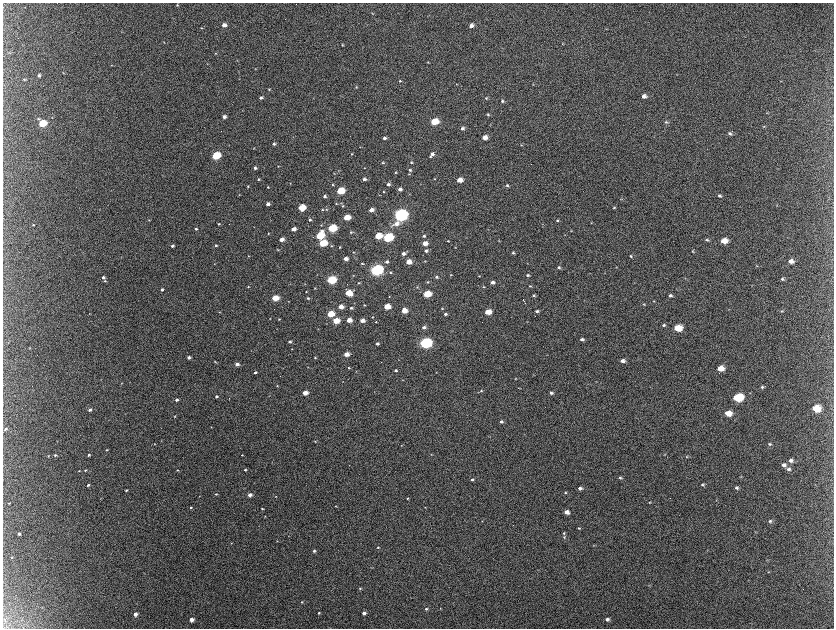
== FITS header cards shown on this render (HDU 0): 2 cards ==
NAXIS1  =                 1663 / length of data axis 1
NAXIS2  =                 1252 / length of data axis 2

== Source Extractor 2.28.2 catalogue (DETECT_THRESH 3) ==
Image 1663 x 1252 px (HDU 0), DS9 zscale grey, zoomed out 1/2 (1 PNG px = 2 x 2 image px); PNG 836 x 630 px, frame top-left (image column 2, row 1251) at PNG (3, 3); no overlay
Background 2170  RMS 33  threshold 98.1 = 3 sigma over >= 5 px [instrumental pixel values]
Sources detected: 311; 10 cannot appear on this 1/2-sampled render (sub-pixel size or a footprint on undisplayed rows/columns) and are not listed; the other 301 listed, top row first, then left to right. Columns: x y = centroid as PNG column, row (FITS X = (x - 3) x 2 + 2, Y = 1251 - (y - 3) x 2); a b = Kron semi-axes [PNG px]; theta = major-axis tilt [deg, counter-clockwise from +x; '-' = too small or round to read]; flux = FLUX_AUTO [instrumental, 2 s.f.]
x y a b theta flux
177 5 3 3 - 4.5e+03
372 13 3 2 - 3.3e+03
224 25 4 3 - 3.9e+04
471 26 4 4 - 3.1e+04
201 28 3 3 - 5.3e+03
606 29 3 3 - 3.3e+03
563 44 3 2 - 3.4e+03
342 45 3 2 - 4.5e+03
9 53 4 3 - 4.8e+03
215 53 4 3 - 5.3e+03
237 60 2 2 - 2.6e+03
428 62 3 2 - 3.8e+03
207 64 3 2 - 2.7e+03
111 65 3 2 - 3.0e+03
255 68 3 2 - 2.9e+03
63 73 3 2 - 2.9e+03
39 75 4 3 - 1.3e+04
24 79 4 3 - 5.5e+03
400 81 3 3 - 6.6e+03
456 84 3 2 - 3.4e+03
532 84 3 3 - 3.4e+03
356 87 3 3 - 6.4e+03
269 89 3 3 - 5.8e+03
644 96 5 4 - 3.4e+04
343 97 2 2 - 2.4e+03
261 98 3 3 - 1.4e+04
486 98 4 3 - 6.6e+03
502 101 4 4 - 1.1e+04
767 113 4 3 - 4.8e+03
488 115 3 3 - 6.7e+03
224 117 4 3 - 2.6e+04
38 119 4 4 - 9.0e+03
434 122 5 4 - 2.2e+05
666 122 5 4 - 9.7e+03
42 123 4 4 - 3.3e+05
490 125 3 2 - 3.4e+03
764 126 4 4 - 6.1e+03
462 128 4 4 - 1.7e+04
730 133 5 4 - 1.3e+04
484 137 4 4 - 5.6e+04
384 138 4 3 - 2.0e+04
274 144 4 3 - 1.2e+04
229 145 3 2 - 1.8e+03
521 145 4 3 - 5.1e+03
359 147 3 2 - 2.5e+03
254 148 3 2 - 2.8e+03
352 154 3 3 - 5.7e+03
432 154 4 4 - 2.2e+04
216 156 5 4 - 4.5e+05
430 156 3 3 - 6.7e+03
411 162 4 4 - 8.9e+03
383 163 3 3 - 7.0e+03
278 166 3 2 - 3.5e+03
255 168 3 3 - 1.6e+04
364 168 3 2 - 3.2e+03
338 170 3 2 - 3.0e+03
410 170 4 3 - 1.2e+04
396 172 4 3 - 6.7e+03
334 173 4 2 - 3.0e+03
409 174 3 3 - 4.4e+03
258 179 3 3 - 7.1e+03
364 179 4 3 - 2.0e+04
435 179 3 2 - 3.9e+03
459 180 4 3 - 8.5e+04
290 183 3 2 - 2.9e+03
388 184 4 3 - 1.6e+04
333 185 3 2 - 4.8e+03
507 185 4 3 - 1.0e+04
248 186 3 3 - 5.4e+03
268 187 3 3 - 5.3e+03
400 189 4 3 - 2.6e+04
340 191 5 3 - 3.1e+05
383 192 3 2 - 4.0e+03
239 195 3 2 - 3.5e+03
325 196 4 3 - 1.4e+04
719 196 4 3 - 1.3e+04
621 199 4 3 - 6.4e+03
336 203 3 2 - 4.3e+03
340 203 3 2 - 3.4e+03
268 204 3 3 - 3.2e+04
777 205 4 3 - 4.1e+03
343 206 3 3 - 4.4e+03
302 208 4 4 - 2.2e+05
614 208 4 4 - 7.5e+03
326 209 4 3 - 6.7e+03
322 210 3 3 - 6.4e+03
371 210 4 3 - 4.2e+04
401 215 6 4 12 2.4e+06
346 217 4 3 - 1.7e+05
149 220 3 2 - 3.2e+03
310 220 4 4 - 1.2e+04
557 220 4 3 - 7.0e+03
591 223 4 2 - 3.0e+03
219 224 3 3 - 7.5e+03
396 224 8 5 23 4.6e+04
33 225 3 3 - 5.2e+03
321 225 3 3 - 5.1e+03
332 228 5 4 - 4.9e+05
196 229 3 3 - 1.1e+04
293 229 4 3 - 4.5e+04
571 231 4 2 - 3.1e+03
351 232 4 3 - 6.7e+03
268 233 3 3 - 4.3e+03
320 235 5 4 - 4.4e+05
378 236 5 4 - 1.7e+05
424 236 4 3 - 1.1e+04
388 237 5 4 - 7.9e+05
281 239 4 3 - 6.0e+04
707 240 5 4 - 1.2e+04
448 241 3 3 - 6.1e+03
724 241 6 4 3 1.0e+05
323 243 4 4 - 3.4e+05
425 243 4 3 - 6.6e+04
216 245 3 3 - 7.5e+03
172 246 3 3 - 1.4e+04
331 246 3 3 - 5.6e+03
340 247 3 2 - 5.6e+03
455 248 3 2 - 3.8e+03
278 250 4 2 - 4.5e+03
426 251 4 3 - 1.6e+04
693 251 4 3 - 7.0e+03
353 252 3 3 - 4.4e+03
513 253 4 3 - 9.8e+03
403 254 4 3 - 2.6e+04
249 256 3 2 - 3.6e+03
631 256 4 3 - 9.8e+03
121 257 3 2 - 2.7e+03
346 259 4 3 - 4.4e+04
425 261 2 2 - 2.6e+03
791 261 5 4 - 3.9e+04
387 262 4 3 - 1.8e+04
409 262 4 3 - 9.4e+04
362 263 3 3 - 6.1e+03
527 263 3 2 - 2.5e+03
214 264 3 2 - 2.7e+03
756 266 4 3 - 4.8e+03
559 267 4 3 - 1.1e+04
616 267 3 2 - 2.5e+03
377 270 5 4 - 1.9e+06
390 272 4 3 - 7.5e+03
353 275 3 2 - 3.3e+03
451 275 3 3 - 5.1e+03
527 275 4 3 - 8.9e+03
479 276 4 3 - 4.2e+03
103 277 4 3 - 1.7e+04
436 277 4 4 - 1.1e+04
782 279 4 3 - 1.1e+04
331 280 5 4 - 5.1e+05
105 281 3 3 - 5.6e+03
427 282 3 2 - 5.7e+03
492 282 4 3 - 2.4e+04
358 283 3 3 - 6.1e+03
752 285 3 2 - 3.6e+03
530 286 4 3 - 6.5e+03
248 287 3 3 - 5.8e+03
417 287 3 2 - 3.6e+03
484 287 4 3 - 5.4e+03
315 288 3 3 - 4.3e+03
162 289 3 3 - 1.3e+04
306 292 3 2 - 3.7e+03
348 293 5 4 - 1.9e+05
427 294 5 4 - 2.6e+05
534 295 4 4 - 8.9e+03
670 295 4 3 - 1.3e+04
389 297 2 2 - 2.8e+03
275 298 4 3 - 1.9e+05
308 298 4 3 - 8.7e+03
524 301 6 1 -58 9.3e+03
653 301 4 2 - 4.2e+03
644 304 4 3 - 6.5e+03
364 305 3 2 - 5.4e+03
387 306 4 3 - 1.6e+05
341 307 4 3 - 6.0e+04
351 308 3 3 - 1.2e+04
442 308 3 3 - 5.4e+03
404 311 4 4 - 8.2e+04
537 311 4 3 - 1.2e+04
782 311 5 3 - 8.0e+03
219 312 3 2 - 3.7e+03
488 312 4 3 - 1.3e+05
89 313 2 2 - 2.6e+03
330 314 4 3 - 2.0e+05
445 314 3 3 - 1.4e+04
372 317 3 3 - 6.4e+03
270 318 3 2 - 2.8e+03
279 319 3 3 - 6.3e+03
349 320 4 3 - 7.7e+04
336 321 4 3 - 1.6e+05
362 321 4 3 - 4.8e+04
376 322 3 2 - 4.4e+03
664 325 4 4 - 9.9e+03
424 327 4 3 - 1.7e+04
677 328 6 4 0 2.0e+05
582 339 4 3 - 1.5e+04
290 341 3 2 - 1.5e+04
425 343 5 4 - 1.7e+06
377 344 4 3 - 1.4e+04
29 348 4 2 - 3.4e+03
292 349 2 2 - 2.3e+03
251 350 2 2 - 2.0e+03
346 354 4 3 - 6.9e+04
188 357 3 3 - 1.8e+04
315 358 3 2 - 5.1e+03
398 360 3 2 - 2.9e+03
622 361 4 4 - 3.1e+04
215 362 3 3 - 5.1e+03
237 364 3 3 - 3.1e+04
348 368 3 3 - 5.6e+03
721 368 5 4 - 8.3e+04
396 370 4 3 - 1.3e+04
356 371 3 2 - 2.3e+03
255 372 3 2 - 1.2e+04
436 372 3 2 - 2.3e+03
515 379 3 3 - 3.3e+03
403 380 2 2 - 2.9e+03
343 381 3 2 - 2.2e+03
121 383 3 2 - 3.2e+03
277 386 3 2 - 3.7e+03
762 387 5 4 - 1.1e+04
481 391 4 4 - 7.4e+03
374 392 2 2 - 2.0e+03
305 393 4 3 - 7.9e+04
551 393 4 4 - 1.4e+04
216 396 3 3 - 1.1e+04
738 397 6 5 - 4.5e+05
177 400 3 3 - 2.1e+04
816 408 6 4 -3 1.9e+05
90 410 4 3 - 1.7e+04
728 413 6 4 -3 1.0e+05
174 416 3 3 - 4.2e+03
501 422 4 3 - 1.6e+04
211 427 2 2 - 2.1e+03
5 429 4 3 - 7.5e+03
57 441 3 2 - 2.0e+03
161 441 3 2 - 2.4e+03
315 441 3 2 - 3.6e+03
154 444 2 2 - 2.5e+03
769 444 5 4 - 9.4e+03
401 445 3 3 - 4.4e+03
106 450 3 2 - 4.9e+03
431 454 3 2 - 3.6e+03
664 454 3 2 - 3.6e+03
55 455 3 3 - 9.2e+03
89 455 3 2 - 8.0e+03
242 455 2 2 - 3.9e+03
48 456 4 3 - 4.5e+03
687 457 5 4 - 6.8e+03
791 460 6 5 - 2.4e+04
349 465 3 2 - 2.2e+03
784 465 5 4 - 2.8e+04
789 469 5 5 - 1.9e+04
85 470 3 2 - 5.7e+03
177 470 3 2 - 4.1e+03
245 470 3 3 - 1.0e+04
79 471 3 2 - 3.7e+03
740 477 4 3 - 4.5e+03
620 478 5 3 - 9.7e+03
472 479 4 3 - 1.1e+04
88 485 3 3 - 1.1e+04
702 485 4 4 - 9.7e+03
580 488 5 4 - 2.0e+04
737 488 5 4 - 1.4e+04
126 490 3 2 - 8.7e+03
565 493 4 3 - 5.8e+03
216 494 3 3 - 7.9e+03
250 495 3 3 - 3.3e+04
199 496 2 2 - 2.9e+03
276 496 3 2 - 3.7e+03
407 498 3 3 - 6.4e+03
649 502 3 3 - 4.5e+03
9 503 3 2 - 4.2e+03
335 506 3 3 - 4.8e+03
191 507 3 2 - 6.6e+03
425 507 3 2 - 2.4e+03
262 509 3 3 - 6.0e+03
567 512 5 4 - 4.5e+04
265 516 3 2 - 3.0e+03
770 521 5 4 - 1.2e+04
579 528 4 3 - 6.7e+03
564 533 4 3 - 7.9e+03
19 534 3 2 - 1.3e+04
288 536 3 2 - 2.6e+03
564 537 5 3 - 7.1e+03
277 541 3 2 - 3.0e+03
231 543 3 2 - 3.3e+03
593 545 3 2 - 3.1e+03
378 547 3 3 - 7.0e+03
314 551 4 3 - 9.3e+03
12 557 3 2 - 3.4e+03
371 567 3 2 - 2.3e+03
768 572 4 3 - 4.9e+03
649 585 3 2 - 3.6e+03
360 588 3 3 - 7.0e+03
302 602 3 3 - 5.7e+03
440 608 3 2 - 3.2e+03
426 609 3 3 - 7.9e+03
319 613 3 2 - 7.9e+03
364 613 4 3 - 2.3e+04
135 614 4 3 - 3.4e+04
191 619 3 3 - 4.0e+04
607 619 5 4 - 2.0e+04
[10 sub-pixel or undisplayed-footprint detections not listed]